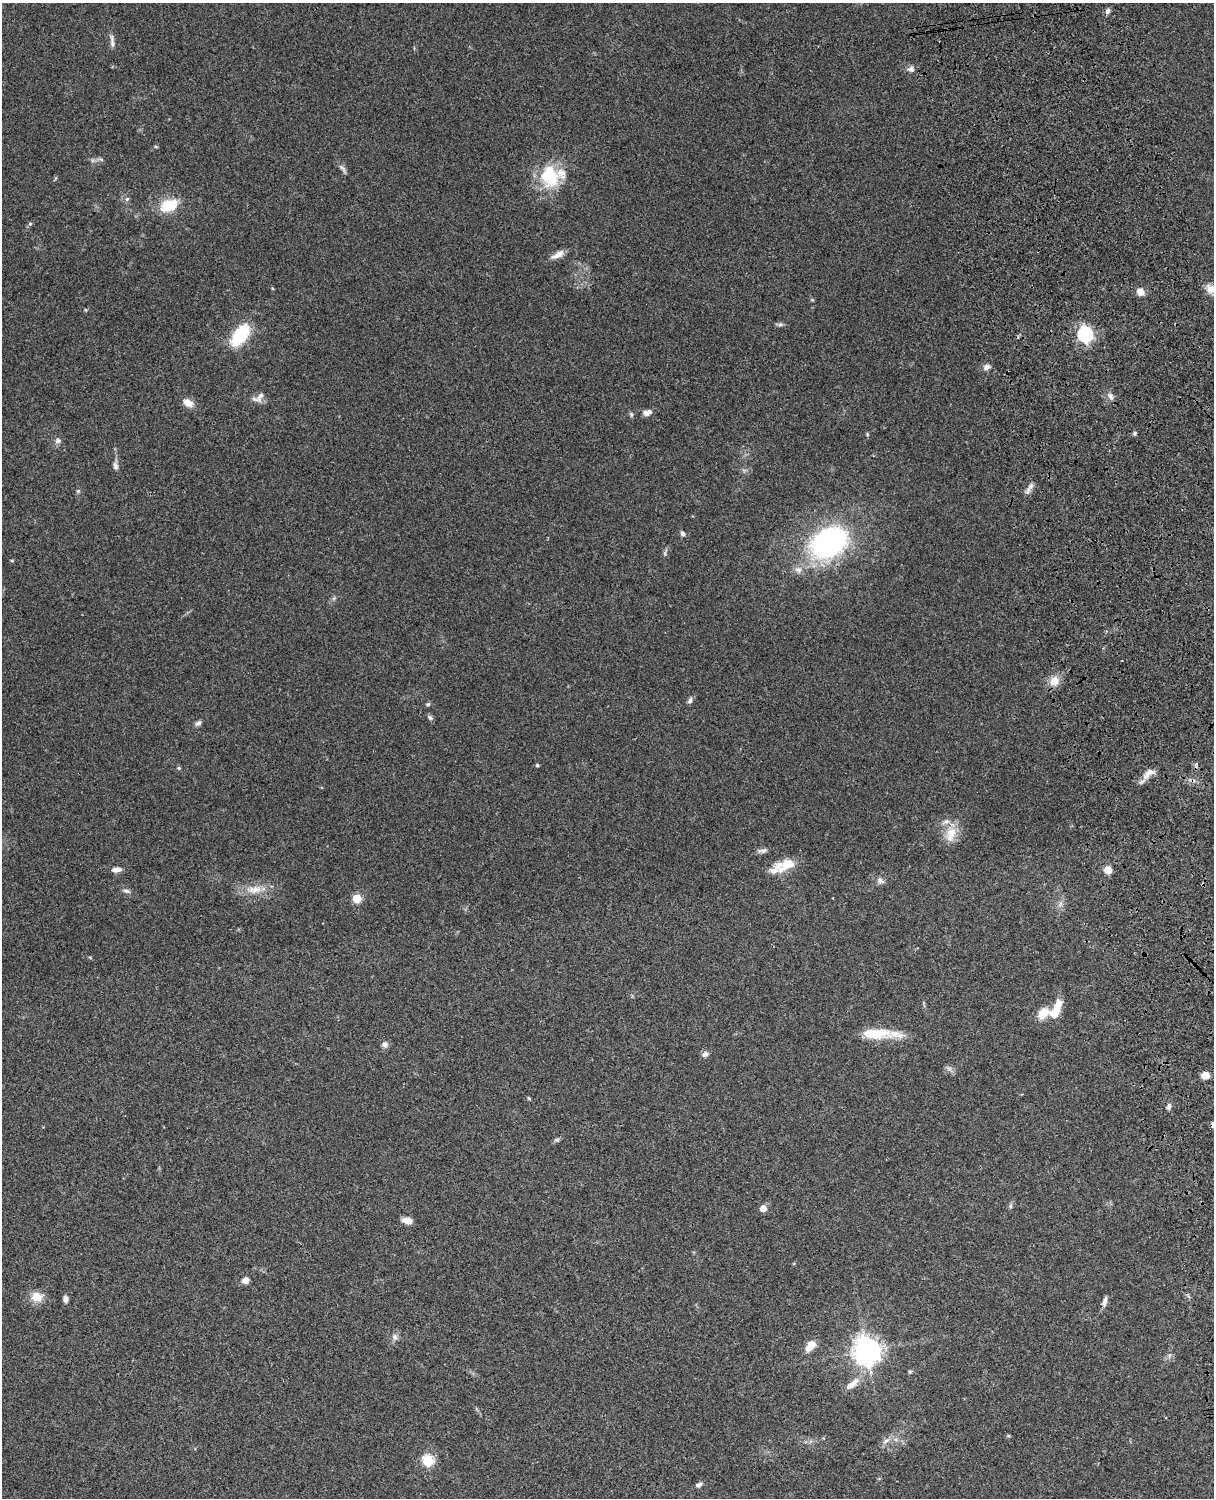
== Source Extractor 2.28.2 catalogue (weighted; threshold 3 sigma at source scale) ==
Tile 6 of 4 x 3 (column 2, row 2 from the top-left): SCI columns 1334-2545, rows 1773-3268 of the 5088 x 4927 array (HDU 1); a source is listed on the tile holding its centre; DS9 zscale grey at full resolution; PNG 1216 x 1500 px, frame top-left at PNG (2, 3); no overlay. Shown black and unused: <1% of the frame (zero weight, under 3 of 4 exposures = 6% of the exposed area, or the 3 px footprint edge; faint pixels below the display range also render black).
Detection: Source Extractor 2.28.2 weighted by HDU 2 'WHT'; one run over the whole footprint, this tile lists its part. Background 0.0958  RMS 0.0062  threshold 0.0279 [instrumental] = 3 sigma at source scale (4.5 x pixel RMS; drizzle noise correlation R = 1.50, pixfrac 1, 0.05/0.05 arcsec/px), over >= 5 px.
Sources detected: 85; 5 inside a brighter listed object's ellipse — not listed separately; the other 80 listed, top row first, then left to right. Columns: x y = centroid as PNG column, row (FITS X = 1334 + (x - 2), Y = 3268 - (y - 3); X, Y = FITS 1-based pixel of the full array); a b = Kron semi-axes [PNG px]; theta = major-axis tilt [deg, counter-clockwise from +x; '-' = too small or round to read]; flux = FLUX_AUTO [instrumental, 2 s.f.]
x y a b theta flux
1107 11 8 5 65 1.9
112 41 19 5 -85 2.5
911 69 9 8 - 2.4
156 147 5 3 - 0.59
101 159 6 4 -19 0.98
343 169 17 5 -55 2.1
550 176 29 25 -68 30
127 199 7 4 45 0.99
169 205 15 10 21 21
30 224 6 5 - 1
558 255 19 7 27 4.6
1211 289 15 11 -22 5.8
1140 292 8 7 - 4.6
812 300 6 3 -19 0.65
86 310 5 3 - 0.54
780 324 7 5 42 1.3
1085 334 7 6 - 150
240 335 17 9 53 48
986 367 9 7 28 2.5
260 396 17 7 63 3.7
1110 396 10 6 -53 2.6
188 403 13 8 -28 5.6
646 413 9 8 - 2.7
631 414 7 5 -72 1.1
1134 433 6 4 23 1
867 434 5 4 - 0.69
58 441 8 6 29 2.1
115 466 11 7 -80 2.2
78 491 6 5 - 0.93
1028 491 14 5 66 2.8
683 534 7 6 - 1.7
829 543 34 24 30 140
665 553 8 4 90 1.1
12 560 4 3 - 0.7
798 570 10 10 - 3.6
1054 681 14 13 - 6.4
690 701 9 5 67 1.7
428 704 6 5 - 0.94
430 717 8 5 -32 1.4
198 723 9 6 39 1.8
537 765 4 3 - 1
179 768 5 4 - 0.78
1148 773 20 9 40 5.8
951 834 23 14 76 11
762 851 15 5 9 2.3
788 864 27 14 6 11
116 870 13 6 4 3.2
1108 870 5 5 - 17
880 881 11 7 -22 2.5
254 889 25 11 6 9.8
127 891 11 5 -13 1.7
357 899 5 5 - 25
1060 904 7 4 72 1.6
1055 1011 21 8 66 15
1043 1013 13 8 47 12
875 1033 40 12 -1 21
385 1045 8 7 - 2.4
705 1054 8 6 21 2.3
949 1068 7 4 -19 1.6
1205 1075 7 6 - 7.3
529 1098 5 4 - 0.72
1169 1106 9 5 79 2
1213 1125 5 5 - 3.7
557 1140 7 5 1 1.2
1010 1206 7 4 89 1
763 1208 5 5 - 7.9
407 1221 11 6 -9 4.9
245 1280 8 7 - 3.3
37 1297 14 12 -14 8
65 1299 7 6 - 2.6
1104 1302 13 6 74 2.9
395 1337 9 7 -90 2.5
810 1346 14 8 51 6.6
867 1351 9 9 - 650
1169 1356 7 4 71 1.2
910 1372 6 4 68 0.85
852 1384 21 8 41 6.5
886 1440 13 5 35 2.6
428 1460 6 5 - 50
698 1485 8 5 25 2
Overlapping masked pixels (flux is a lower limit): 2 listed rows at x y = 1148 773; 1213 1125
Isophote crosses this tile's border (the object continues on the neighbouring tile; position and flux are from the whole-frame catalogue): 2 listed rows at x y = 1211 289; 1213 1125